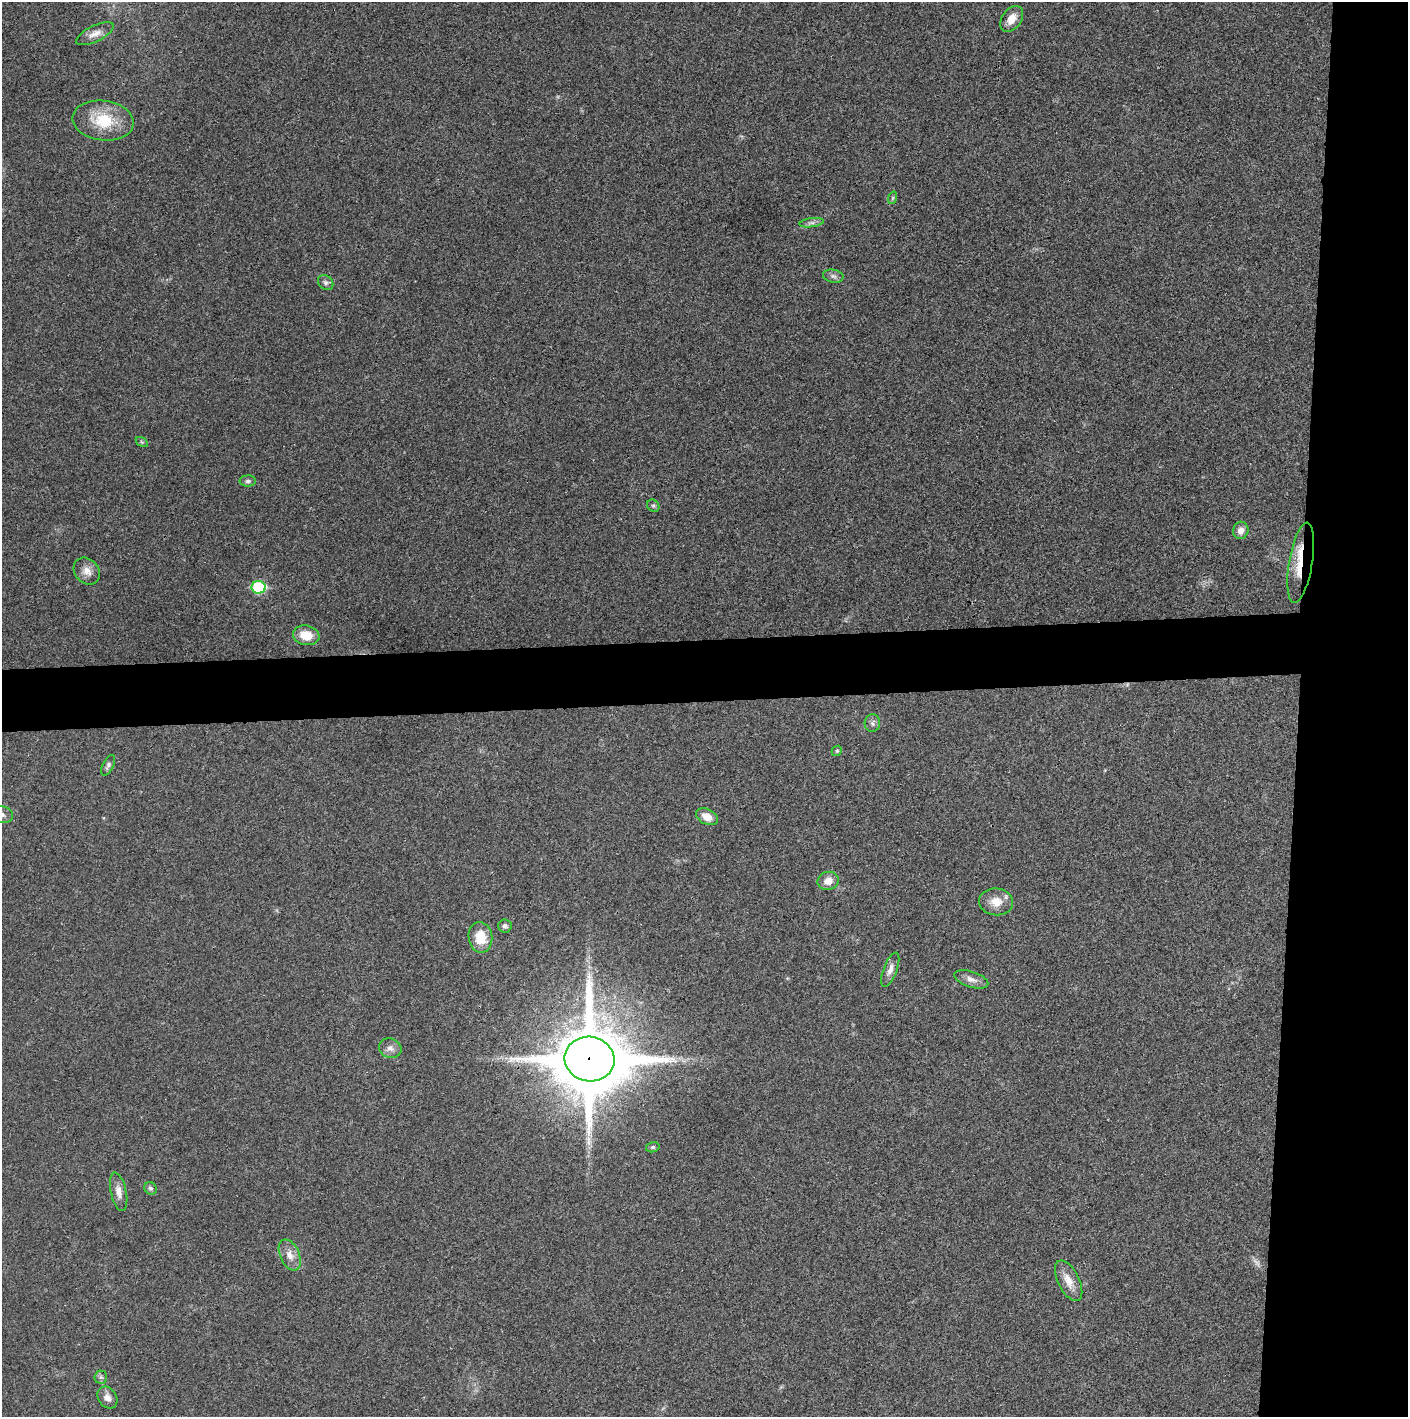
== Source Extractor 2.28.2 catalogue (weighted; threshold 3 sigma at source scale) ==
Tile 6 of 3 x 3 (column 3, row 2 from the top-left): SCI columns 2816-4221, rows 1418-2832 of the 4222 x 4247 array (HDU 1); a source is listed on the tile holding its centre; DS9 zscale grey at full resolution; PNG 1410 x 1419 px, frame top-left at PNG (2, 2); each listed source drawn as its Kron ellipse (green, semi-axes under 4 px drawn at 4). Shown black and unused: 12% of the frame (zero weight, under 3 of 4 exposures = <1% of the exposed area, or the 3 px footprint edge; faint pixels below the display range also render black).
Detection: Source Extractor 2.28.2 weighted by HDU 2 'WHT'; one run over the whole footprint, this tile lists its part. Background 0.0191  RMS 0.0041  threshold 0.0184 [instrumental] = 3 sigma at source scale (4.5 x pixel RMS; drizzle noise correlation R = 1.50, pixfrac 1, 0.05/0.05 arcsec/px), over >= 5 px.
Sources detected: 37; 1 too faint to see at this stretch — neither listed nor drawn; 1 inside a brighter listed object's ellipse — not listed separately; the other 35 listed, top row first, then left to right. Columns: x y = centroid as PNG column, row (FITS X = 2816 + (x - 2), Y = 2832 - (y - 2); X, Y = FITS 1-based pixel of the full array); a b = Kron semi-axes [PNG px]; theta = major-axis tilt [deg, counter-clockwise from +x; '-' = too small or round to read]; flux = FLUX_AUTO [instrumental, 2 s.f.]
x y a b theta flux
1012 19 14 9 54 4.8
95 34 21 8 26 3.1
103 120 31 20 -8 16
892 198 6 4 71 0.67
811 223 12 4 8 1.5
833 276 10 6 -10 1.5
326 283 8 6 -44 1.2
142 442 7 4 -34 0.61
248 481 8 5 1 1
653 506 7 5 -42 0.82
1241 530 8 7 - 2.4
1301 563 40 11 80 12
87 571 14 12 -47 3.8
259 587 7 6 - 31
306 635 13 10 -10 7.3
872 723 9 7 84 1.4
837 751 5 4 - 0.55
108 765 11 5 64 1.2
2 815 12 8 -11 2.1
707 817 11 7 -27 4.5
828 881 10 9 - 3.7
996 902 17 13 -6 5.8
505 926 6 6 - 1.2
480 937 15 12 -82 9.7
890 970 18 7 69 2.8
971 979 18 8 -18 2.8
390 1048 11 9 -21 2.4
589 1059 25 22 -8 3900
653 1147 7 5 14 0.66
150 1188 7 6 - 0.94
119 1192 19 8 -78 3.2
290 1255 16 9 -66 3.7
1069 1281 22 10 -64 5.4
101 1377 6 6 - 0.94
107 1398 12 9 -55 2.6
Overlapping masked pixels (flux is a lower limit): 2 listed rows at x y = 1301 563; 589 1059
Isophote crosses this tile's border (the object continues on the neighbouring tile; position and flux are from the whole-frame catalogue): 1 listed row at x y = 2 815